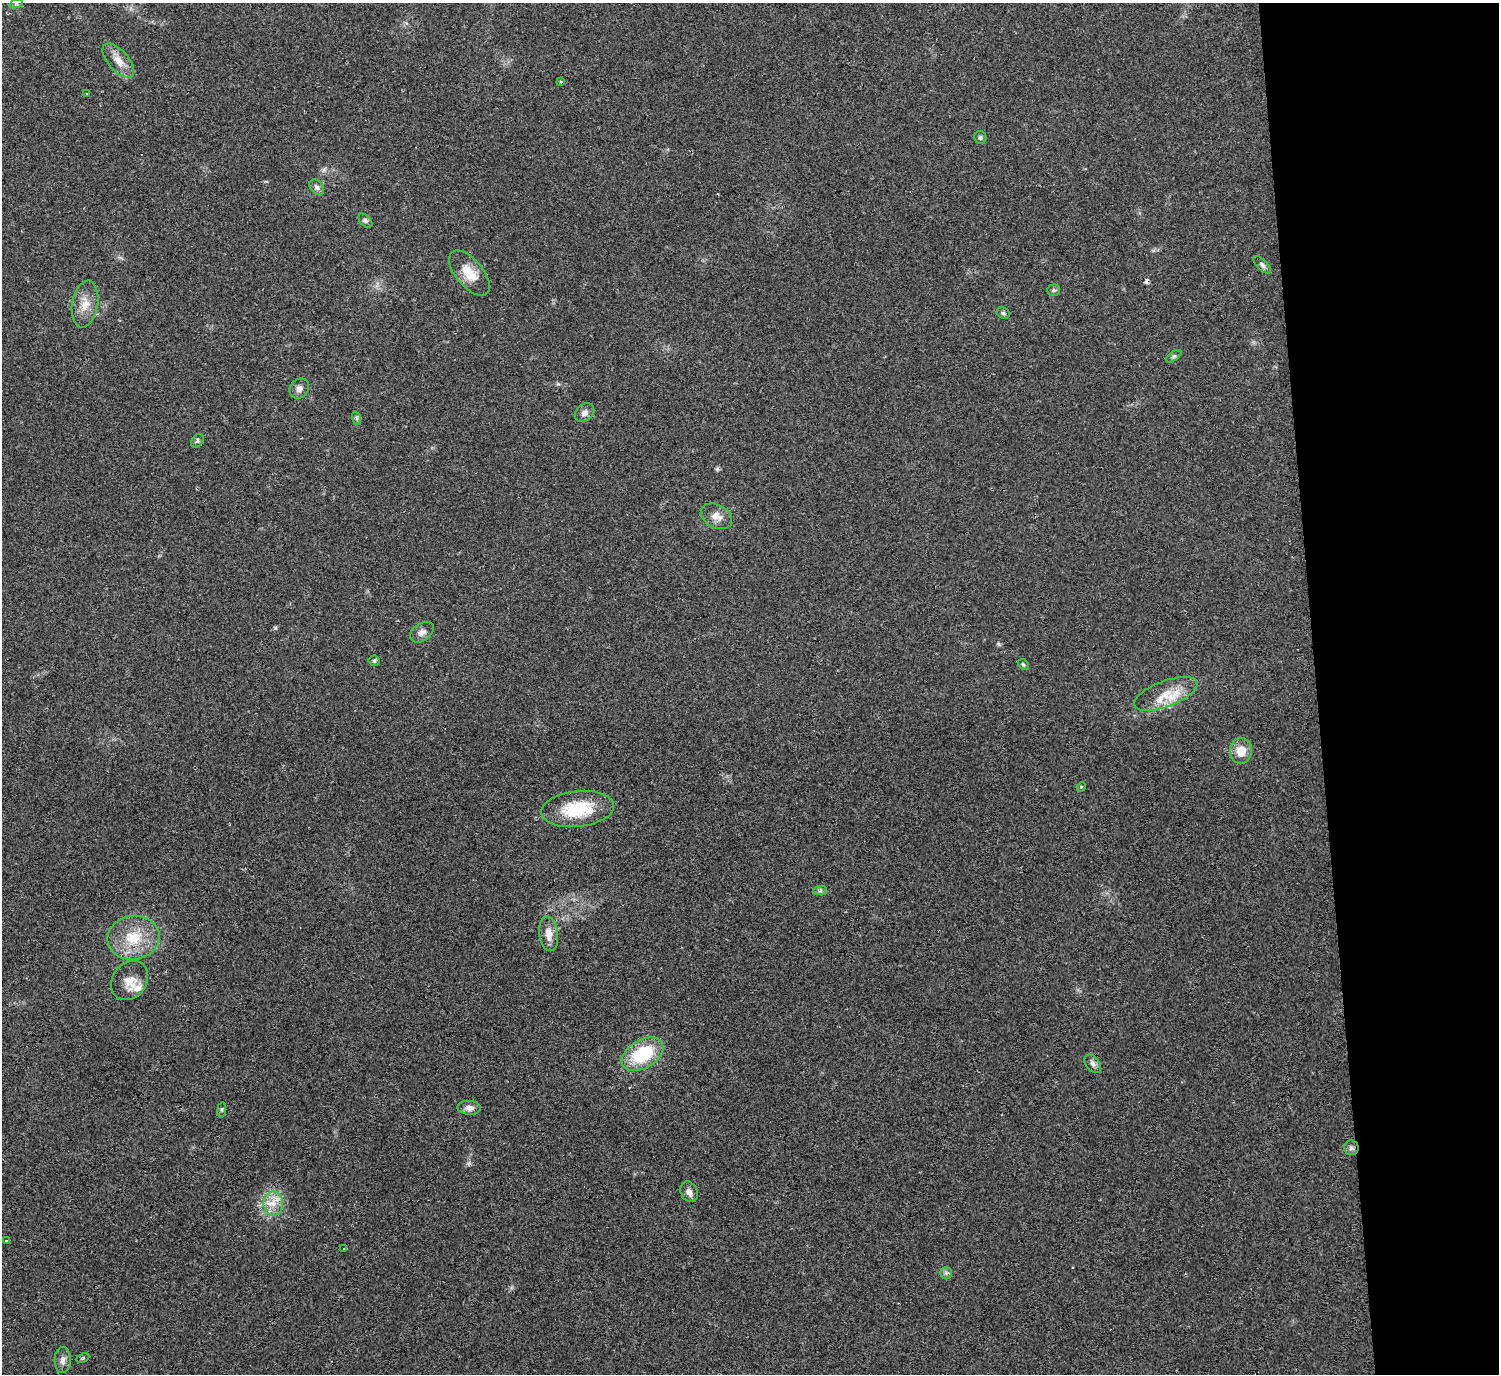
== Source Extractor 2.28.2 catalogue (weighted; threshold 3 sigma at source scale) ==
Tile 6 of 3 x 3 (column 3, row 2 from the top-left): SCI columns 2998-4494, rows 1602-2973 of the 4494 x 4475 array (HDU 1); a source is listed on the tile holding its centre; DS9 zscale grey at full resolution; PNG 1501 x 1376 px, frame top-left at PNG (2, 3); each listed source drawn as its Kron ellipse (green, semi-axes under 4 px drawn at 4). Shown black and unused: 12% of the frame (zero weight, under 2 of 3 exposures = <1% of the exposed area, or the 3 px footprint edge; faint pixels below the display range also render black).
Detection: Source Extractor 2.28.2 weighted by HDU 2 'WHT'; one run over the whole footprint, this tile lists its part. Background 0.0551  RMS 0.0067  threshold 0.0302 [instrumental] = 3 sigma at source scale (4.5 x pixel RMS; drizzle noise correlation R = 1.50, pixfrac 1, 0.05/0.05 arcsec/px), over >= 5 px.
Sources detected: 43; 1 cosmic-ray / hot-pixel residue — neither listed nor drawn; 1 inside a brighter listed object's ellipse — not listed separately; the other 41 listed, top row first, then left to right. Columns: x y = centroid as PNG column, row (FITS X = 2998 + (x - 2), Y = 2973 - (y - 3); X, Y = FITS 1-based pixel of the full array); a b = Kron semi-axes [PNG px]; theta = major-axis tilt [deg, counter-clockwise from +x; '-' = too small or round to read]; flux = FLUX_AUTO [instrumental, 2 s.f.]
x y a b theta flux
16 4 7 4 18 1.2
118 61 21 10 -48 7.7
561 81 3 2 - 1.2
87 94 3 2 - 0.67
980 138 6 6 - 1.3
317 187 9 6 -50 1.9
365 221 8 5 -45 1.7
1262 265 11 5 -46 2.1
469 273 27 13 -50 13
1054 290 6 5 - 1.3
85 304 23 13 80 10
1003 313 7 5 -28 1.2
1174 356 9 4 35 1.5
299 389 11 9 49 3.3
585 413 10 8 40 3.2
356 418 7 4 -72 1.2
197 441 7 5 50 1.6
716 516 16 11 -27 6.5
422 632 13 8 35 3.6
374 661 5 5 - 0.92
1023 664 6 4 -44 1
1166 694 33 13 21 17
1241 751 13 11 83 10
1081 787 5 4 - 0.59
578 809 37 18 6 33
820 891 7 4 1 1.3
549 934 17 9 -84 7.1
133 938 26 22 8 25
130 980 21 17 53 9.5
642 1054 23 14 31 38
1093 1064 10 6 -52 2.6
469 1108 11 7 -5 3.7
222 1110 7 4 82 0.99
1351 1148 7 7 - 2.1
689 1192 11 8 -62 3.3
273 1204 12 10 -88 8.5
7 1241 3 3 - 9.3
344 1249 3 3 - 0.76
946 1273 6 6 - 1.5
83 1358 7 4 24 0.9
63 1360 13 8 88 3.7
Unlisted compact peaks at least as high as the median listed source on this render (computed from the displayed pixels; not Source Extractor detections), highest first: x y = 717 469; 275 628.